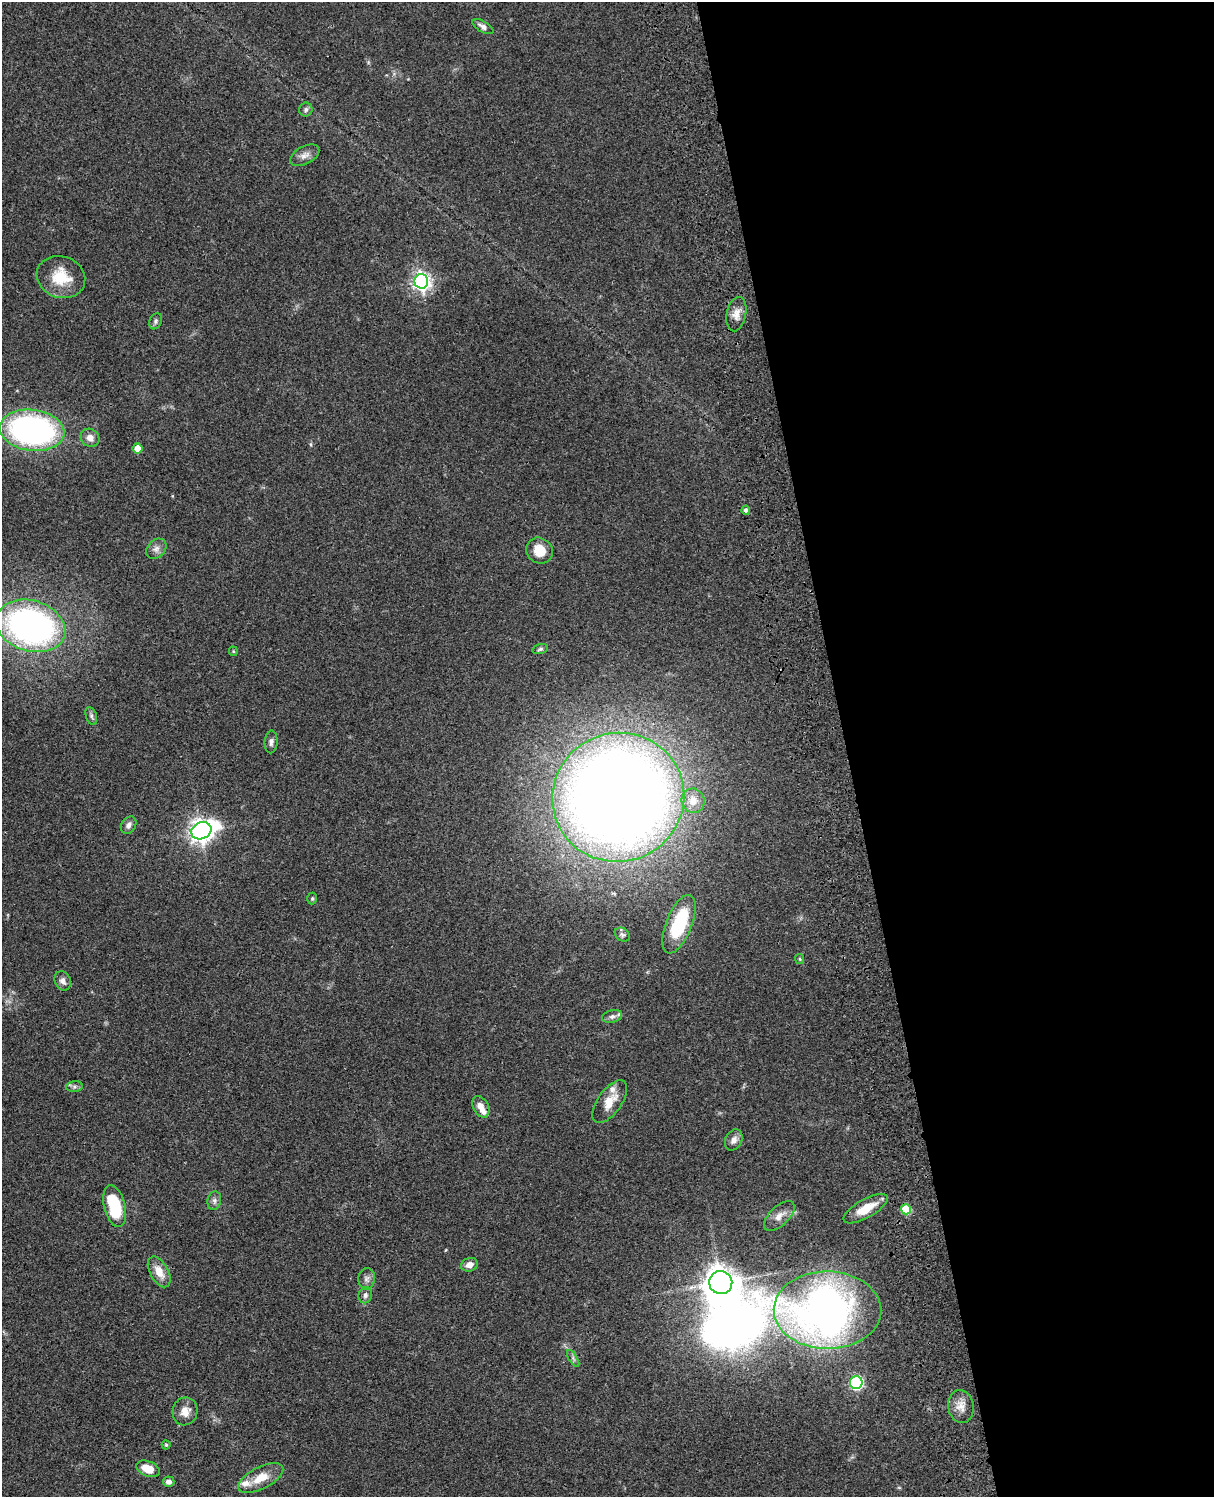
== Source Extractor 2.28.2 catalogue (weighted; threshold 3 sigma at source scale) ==
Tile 8 of 4 x 3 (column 4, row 2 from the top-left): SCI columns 3757-4968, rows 1772-3266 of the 5086 x 4925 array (HDU 1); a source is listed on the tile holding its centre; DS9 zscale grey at full resolution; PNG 1216 x 1499 px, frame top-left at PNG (2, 2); each listed source drawn as its Kron ellipse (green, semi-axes under 4 px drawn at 4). Shown black and unused: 30% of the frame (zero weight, under 3 of 4 exposures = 6% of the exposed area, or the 3 px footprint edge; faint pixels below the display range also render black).
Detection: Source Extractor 2.28.2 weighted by HDU 2 'WHT'; one run over the whole footprint, this tile lists its part. Background 0.0882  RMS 0.0061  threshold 0.0275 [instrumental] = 3 sigma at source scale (4.5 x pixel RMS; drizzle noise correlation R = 1.50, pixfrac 1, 0.05/0.05 arcsec/px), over >= 5 px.
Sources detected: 57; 2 inside a brighter object's white glare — neither listed nor drawn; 4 inside a brighter listed object's ellipse — not listed separately; the other 51 listed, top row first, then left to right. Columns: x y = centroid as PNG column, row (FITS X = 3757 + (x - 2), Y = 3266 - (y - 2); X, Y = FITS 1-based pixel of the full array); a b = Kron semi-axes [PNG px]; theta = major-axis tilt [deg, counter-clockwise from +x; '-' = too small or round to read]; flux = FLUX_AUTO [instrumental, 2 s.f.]
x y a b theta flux
483 27 12 5 -31 2.5
306 109 7 6 - 1.6
305 155 16 9 28 4
61 277 25 20 -20 19
421 281 7 7 - 250
736 314 17 9 79 5.6
156 321 8 6 67 1.5
32 430 32 20 -7 190
90 438 10 8 -39 4.3
137 448 5 5 - 9.9
746 510 4 4 - 1.3
156 549 11 8 45 3.3
539 551 14 12 -41 10
31 626 35 25 -17 210
540 649 8 5 16 1.3
233 651 4 4 - 0.62
91 716 9 5 -70 1.5
271 742 11 6 86 2.2
618 797 66 64 23 1100
693 801 12 11 - 6.7
129 825 9 7 57 2.6
201 831 10 8 25 490
312 899 6 5 - 0.86
679 924 31 13 69 38
622 935 8 6 -35 1.6
800 959 5 4 - 0.75
63 981 10 8 -69 2.9
612 1016 10 6 13 2.3
74 1087 8 5 7 1.5
610 1102 25 12 54 10
481 1107 11 7 -61 5.1
734 1140 11 8 63 3.5
214 1201 9 7 80 2.2
115 1206 21 10 -76 30
866 1209 25 9 29 13
906 1209 5 5 - 27
779 1216 19 9 44 5.4
469 1265 8 6 18 4
159 1272 17 9 -61 7.9
367 1279 11 8 87 2.8
721 1283 11 11 - 900
365 1295 8 6 77 2.1
827 1310 54 39 -1 360
573 1358 9 4 -60 1.4
856 1383 6 6 - 110
961 1406 16 12 -81 6.4
185 1411 14 12 77 6.5
166 1445 4 4 - 0.73
148 1469 12 7 -22 8.9
261 1478 24 11 27 11
169 1482 5 5 - 2.6